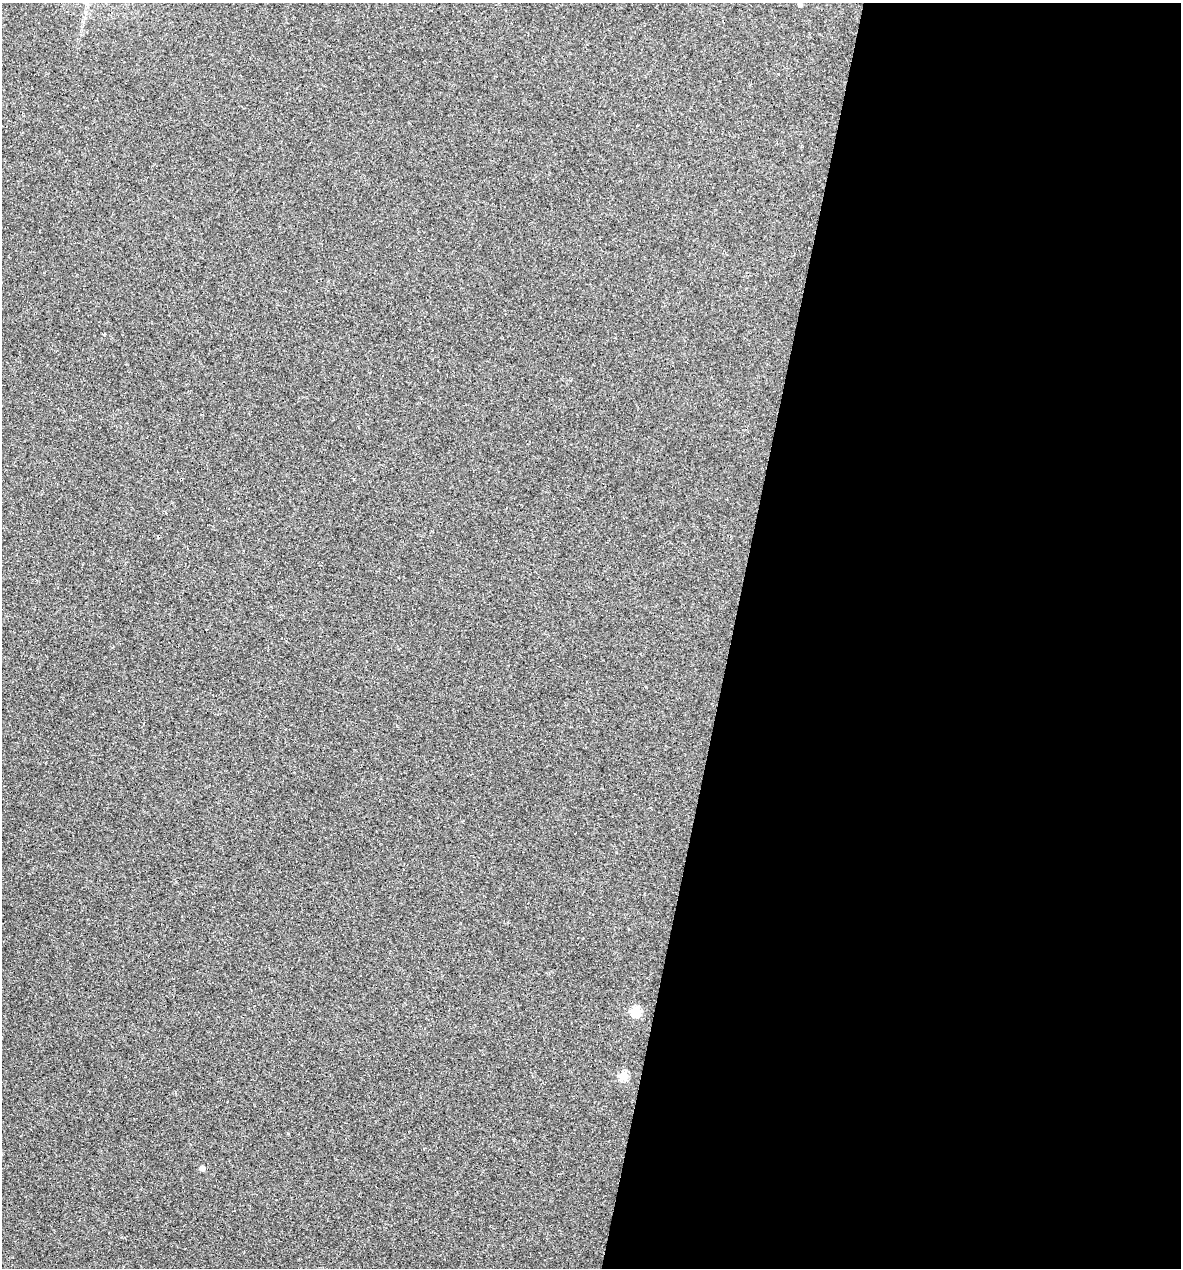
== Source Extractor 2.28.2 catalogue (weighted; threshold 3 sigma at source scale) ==
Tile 12 of 4 x 4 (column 4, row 3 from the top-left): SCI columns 3782-4960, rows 1267-2532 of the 5084 x 5064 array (HDU 1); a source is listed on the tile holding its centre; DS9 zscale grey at full resolution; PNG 1183 x 1270 px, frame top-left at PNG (2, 3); no overlay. Shown black and unused: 38% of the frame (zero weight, under 3 of 4 exposures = <1% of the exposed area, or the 3 px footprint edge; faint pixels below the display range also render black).
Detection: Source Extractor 2.28.2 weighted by HDU 2 'WHT'; one run over the whole footprint, this tile lists its part. Background 0.0888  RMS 0.0058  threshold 0.026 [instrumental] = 3 sigma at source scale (4.5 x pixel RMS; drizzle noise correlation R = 1.50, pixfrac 1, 0.05/0.05 arcsec/px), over >= 5 px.
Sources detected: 4; all 4 listed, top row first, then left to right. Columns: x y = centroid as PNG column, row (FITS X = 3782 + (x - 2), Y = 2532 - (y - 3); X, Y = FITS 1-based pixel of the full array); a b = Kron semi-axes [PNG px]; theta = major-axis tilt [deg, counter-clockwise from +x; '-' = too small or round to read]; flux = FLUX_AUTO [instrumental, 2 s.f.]
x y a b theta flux
800 5 4 4 - 1.5
636 1011 5 5 - 40
623 1076 5 5 - 26
202 1168 4 4 - 3.3